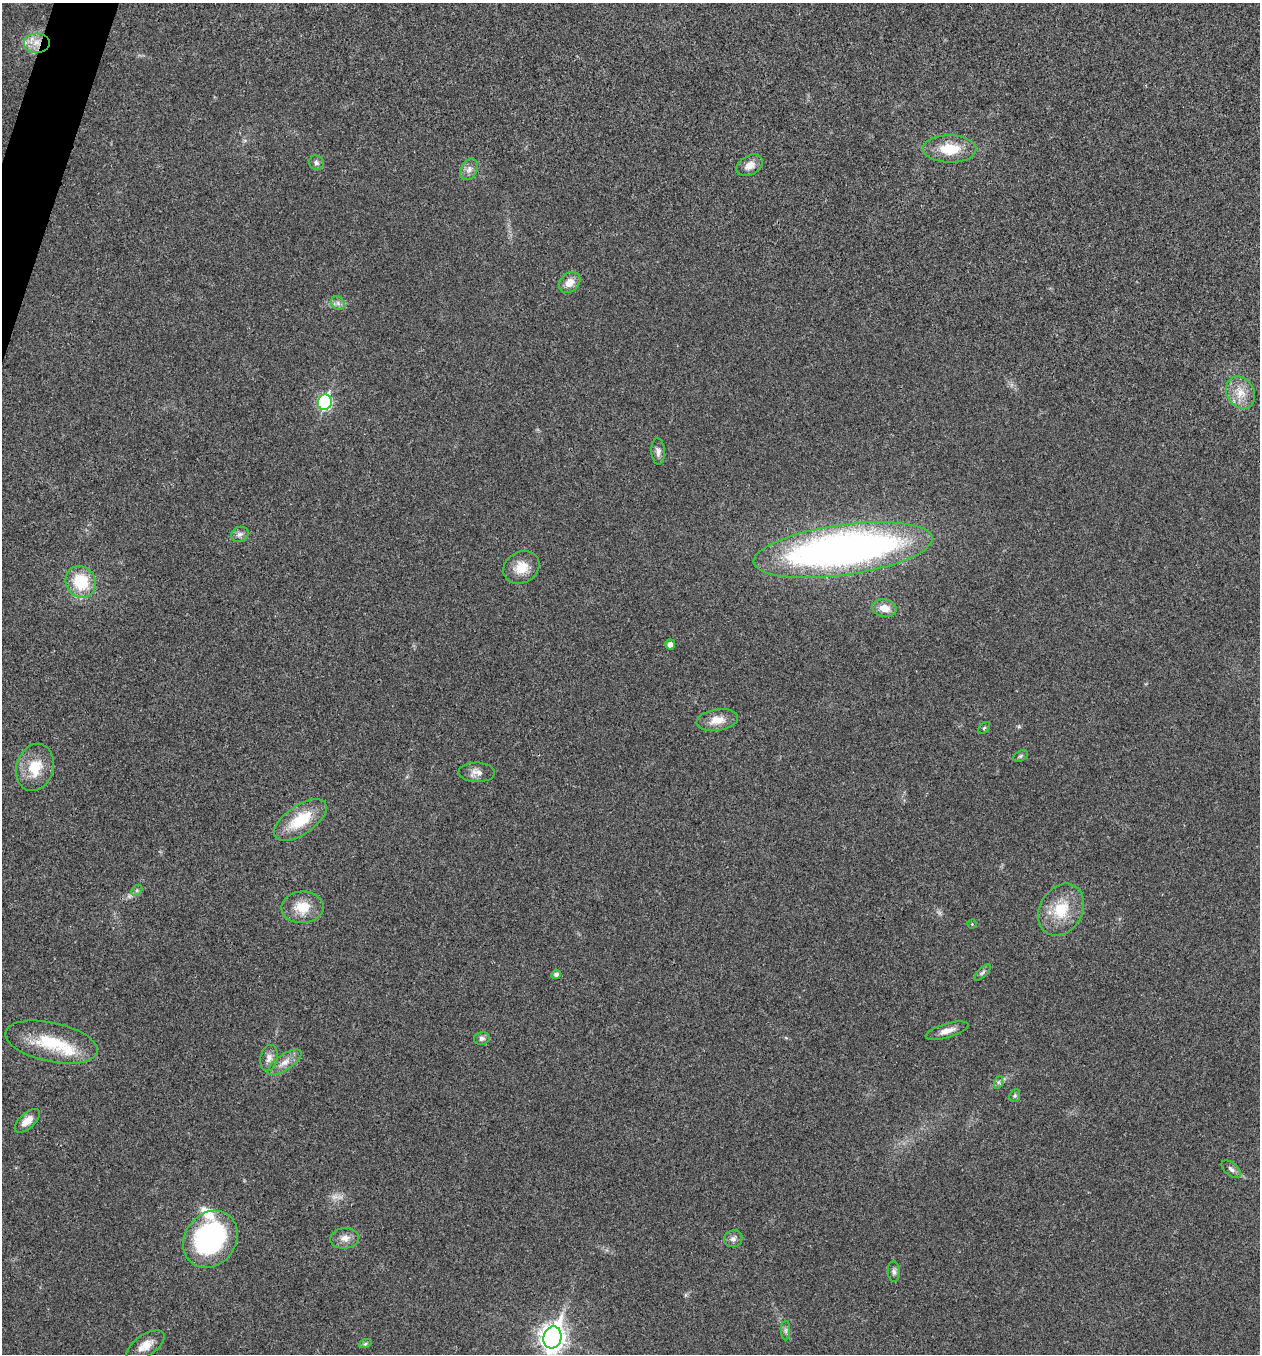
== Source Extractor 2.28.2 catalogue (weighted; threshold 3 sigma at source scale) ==
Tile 11 of 4 x 4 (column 3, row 3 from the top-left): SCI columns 2650-3907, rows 1358-2709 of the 5430 x 5416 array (HDU 1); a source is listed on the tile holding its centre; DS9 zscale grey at full resolution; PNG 1262 x 1356 px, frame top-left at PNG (2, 3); each listed source drawn as its Kron ellipse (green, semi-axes under 4 px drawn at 4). Shown black and unused: <1% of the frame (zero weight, under 3 of 4 exposures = <1% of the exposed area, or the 3 px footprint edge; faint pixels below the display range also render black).
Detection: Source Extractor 2.28.2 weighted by HDU 2 'WHT'; one run over the whole footprint, this tile lists its part. Background 0.0236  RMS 0.0054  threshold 0.0242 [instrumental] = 3 sigma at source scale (4.5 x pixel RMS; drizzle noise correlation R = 1.50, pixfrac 1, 0.05/0.05 arcsec/px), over >= 5 px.
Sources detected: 49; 1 too faint to see at this stretch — neither listed nor drawn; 3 inside a brighter listed object's ellipse — not listed separately; the other 45 listed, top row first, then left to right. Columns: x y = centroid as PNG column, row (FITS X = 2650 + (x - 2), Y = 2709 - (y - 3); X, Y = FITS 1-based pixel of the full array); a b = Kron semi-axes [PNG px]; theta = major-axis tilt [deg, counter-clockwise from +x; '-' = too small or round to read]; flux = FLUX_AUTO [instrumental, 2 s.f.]
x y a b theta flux
36 43 13 10 0 6.5
950 149 27 13 -1 15
316 163 7 7 - 1.6
750 165 14 9 30 4.5
469 169 11 8 60 3.1
570 282 12 9 41 5.2
338 303 7 6 - 1.7
1241 393 17 13 -58 8.4
325 402 8 7 - 74
658 451 13 7 -85 2.5
240 534 9 7 24 2
843 550 90 25 8 310
521 567 19 15 30 8.7
81 582 16 14 -59 21
884 608 12 8 -11 5.8
670 644 5 5 - 2.9
717 720 21 10 8 7.2
984 728 7 4 45 0.81
1021 756 8 5 27 0.92
35 767 24 18 73 15
477 772 18 10 -2 4
300 820 30 14 34 20
137 890 6 4 45 0.97
302 907 21 15 3 11
1061 910 27 21 60 18
972 924 4 4 - 0.51
982 973 10 4 45 1.2
556 974 5 4 - 1.7
947 1031 22 7 17 4.5
482 1038 8 6 9 1.7
51 1042 47 19 -12 26
269 1058 13 8 77 3.3
285 1062 19 8 34 4.7
999 1082 7 4 71 0.97
1015 1096 7 5 69 0.84
27 1121 15 7 42 5.1
1231 1169 11 6 -41 1.9
345 1238 14 10 6 4.3
210 1239 30 25 53 88
733 1239 9 8 - 2.1
894 1272 10 6 -87 1.6
786 1330 10 4 -90 1.4
552 1337 11 9 74 430
365 1344 6 4 19 0.83
146 1345 22 10 34 6.6
Overlapping masked pixels (flux is a lower limit): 1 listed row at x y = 36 43
Isophote crosses this tile's border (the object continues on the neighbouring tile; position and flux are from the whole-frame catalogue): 1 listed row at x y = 552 1337